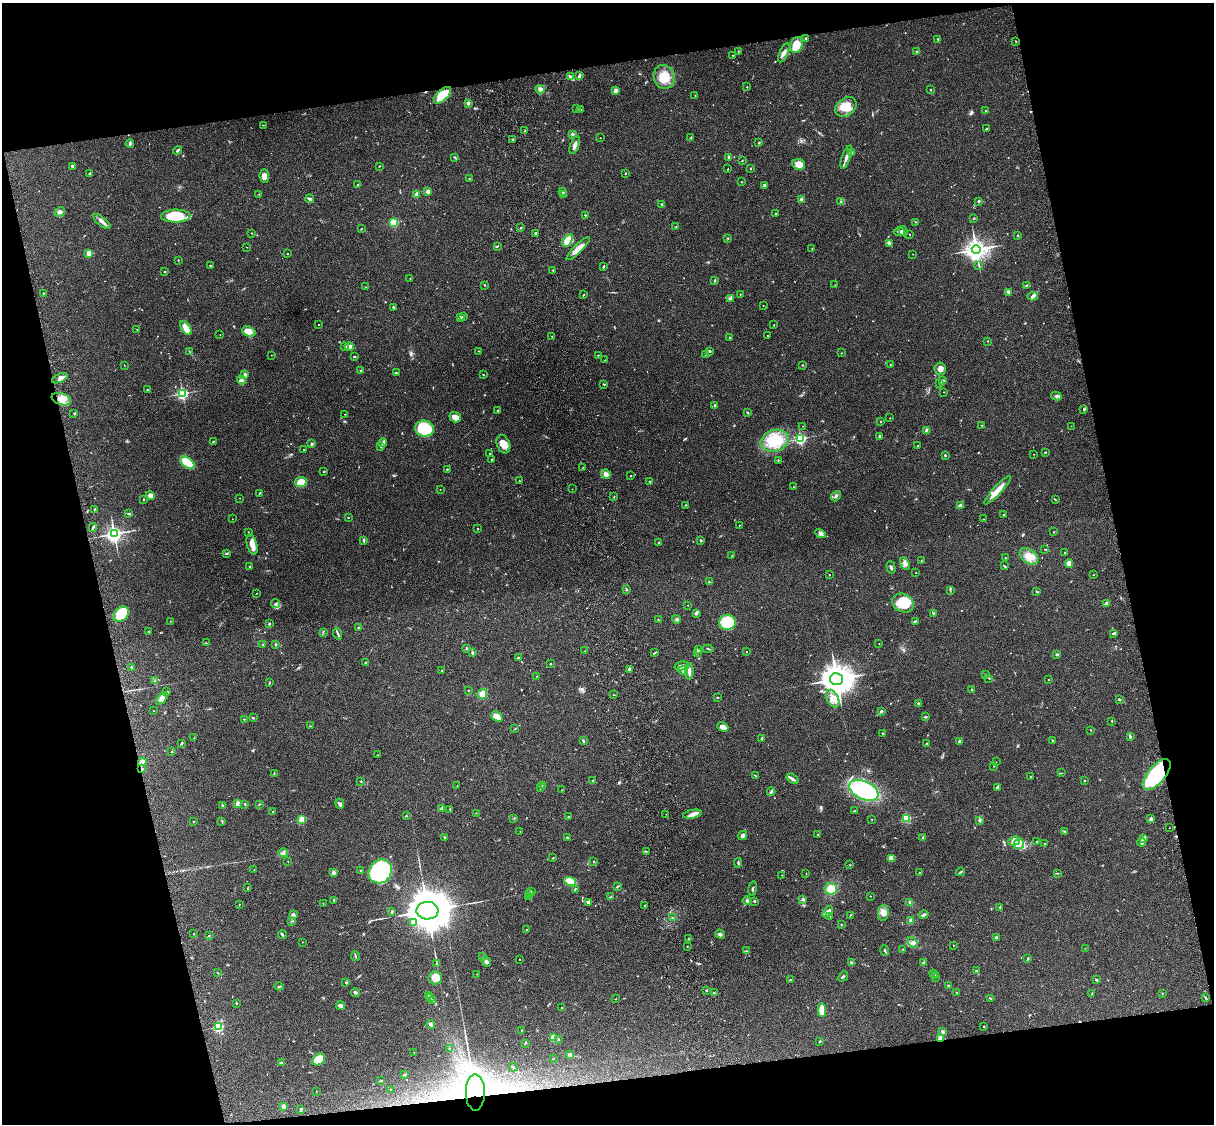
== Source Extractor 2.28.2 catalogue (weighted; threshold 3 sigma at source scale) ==
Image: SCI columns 121-4968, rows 278-4763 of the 5087 x 4928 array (HDU 1 of 3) = the unmasked area's bounding box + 8 px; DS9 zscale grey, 4 x 4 block average (1 PNG px = mean of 4 x 4 image px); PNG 1216 x 1126 px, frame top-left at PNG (2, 3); each listed source drawn as its Kron ellipse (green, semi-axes under 4 px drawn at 4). Shown black and unused: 25% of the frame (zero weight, under 3 of 4 exposures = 6% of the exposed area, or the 3 px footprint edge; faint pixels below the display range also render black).
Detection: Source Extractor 2.28.2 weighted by HDU 2 'WHT'. Background 0.0981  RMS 0.0063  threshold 0.0282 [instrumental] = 3 sigma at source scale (4.5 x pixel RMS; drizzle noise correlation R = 1.50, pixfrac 1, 0.05/0.05 arcsec/px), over >= 5 px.
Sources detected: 646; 1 too faint to see at this stretch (4 x 4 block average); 8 inside a brighter object's white glare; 4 cosmic-ray / hot-pixel residue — neither listed nor drawn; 8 coinciding with a brighter row at this scale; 17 inside a brighter listed object's ellipse — not listed separately; of the other 608, all 500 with FLUX_AUTO >= 1.09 (the completeness limit of this list) listed and drawn (108 fainter detections not listed), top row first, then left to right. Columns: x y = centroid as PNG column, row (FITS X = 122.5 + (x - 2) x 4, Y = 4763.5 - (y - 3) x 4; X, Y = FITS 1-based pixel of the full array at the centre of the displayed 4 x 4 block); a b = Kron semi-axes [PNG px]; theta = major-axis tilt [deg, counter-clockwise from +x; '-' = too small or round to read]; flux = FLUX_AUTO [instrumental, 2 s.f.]
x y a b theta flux
806 38 2 2 - 3.8
938 39 2 2 - 6.8
1016 41 2 2 - 2.1
796 45 8 6 69 61
738 51 3 2 - 1.7
916 52 2 2 - 2
784 53 10 3 66 16
733 55 2 2 - 1.8
579 76 3 2 - 11
570 77 2 2 - 2.3
664 77 12 10 -69 67
747 87 2 2 - 4.9
540 89 5 3 - 13
616 90 3 3 - 14
930 90 2 2 - 5.8
443 95 10 5 44 140
695 95 2 2 - 1.2
468 103 2 2 - 32
846 107 12 8 35 62
577 109 2 2 - 1.4
580 110 2 2 - 5.6
986 111 2 2 - 3.1
263 125 2 2 - 1.3
986 129 2 2 - 3.7
525 131 2 2 - 3
572 134 3 2 - 4.6
600 138 2 2 - 1.7
691 138 3 2 - 4
513 139 2 2 - 3.6
759 143 2 2 - 2.5
130 144 4 2 - 10
575 145 9 2 70 13
177 151 4 2 - 4.8
851 152 2 2 - 24
455 157 3 2 - 3.2
729 157 4 3 - 5.6
846 157 12 2 71 18
742 161 2 2 - 2.7
799 164 6 5 - 33
72 166 3 2 - 9
379 166 2 2 - 1.9
728 169 2 2 - 1.5
751 169 2 2 - 1.9
626 173 2 2 - 2.2
90 174 3 2 - 4.2
264 176 7 5 -84 17
469 179 2 2 - 2.4
742 182 2 2 - 1.3
358 185 2 2 - 1.4
765 186 4 3 - 6.5
428 191 2 2 - 59
562 192 2 2 - 1.2
259 194 2 2 - 2.3
417 195 2 2 - 68
563 195 2 2 - 1.4
309 199 4 2 - 11
801 200 2 2 - 43
979 201 2 2 - 2.7
841 202 3 2 - 3.4
662 204 3 2 - 2.8
60 212 5 3 - 8.5
776 213 2 2 - 1.7
585 215 2 2 - 7.1
176 216 14 6 1 110
974 219 2 2 - 1.3
102 221 10 3 -39 18
394 222 2 2 - 290
916 222 2 2 - 1.9
676 227 2 2 - 3.1
361 228 2 2 - 2
521 228 2 2 - 2.4
903 231 5 3 - 7.4
899 232 5 2 - 6.7
251 233 2 2 - 1.7
536 233 2 2 - 23
909 234 3 2 - 1.5
1018 235 3 2 - 2.8
727 238 2 2 - 2
568 240 7 3 56 57
889 243 4 3 - 8
497 246 3 2 - 3.2
247 247 2 2 - 1.3
578 249 16 4 44 32
812 249 2 2 - 1.1
976 249 4 4 - 2500
89 253 2 2 - 95
287 254 2 2 - 2.3
912 254 2 2 - 1.2
178 260 2 2 - 1.5
210 265 3 2 - 2.7
979 265 2 2 - 1.3
603 267 3 2 - 4.1
553 270 2 2 - 2.2
164 272 2 2 - 2
410 278 2 2 - 1.2
715 280 2 2 - 2.3
485 285 2 2 - 2
835 285 2 2 - 1.6
1026 285 3 2 - 3.3
366 287 2 2 - 1.8
1009 292 2 2 - 15
44 293 2 2 - 2.1
740 294 2 2 - 1.9
583 295 3 2 - 2.6
1033 296 5 3 - 7.5
730 298 4 2 - 4.2
763 305 2 2 - 1.2
393 307 2 2 - 10
461 317 2 2 - 3.1
463 317 3 2 - 3.8
319 324 2 2 - 1.2
774 325 2 2 - 2.7
186 328 8 4 -56 35
137 329 2 2 - 1.3
249 331 7 5 -20 39
220 335 2 2 - 1.9
552 336 2 2 - 1.5
767 336 2 2 - 2.2
730 338 3 2 - 2.8
988 341 2 2 - 1.6
345 346 3 2 - 2.2
349 347 4 4 - 13
478 351 3 2 - 1.5
709 351 3 2 - 6.2
190 352 2 2 - 1.6
841 353 2 2 - 1.9
271 355 2 2 - 1.5
598 355 2 2 - 1.8
706 355 2 2 - 5.2
354 357 3 2 - 3
605 360 2 2 - 1.3
124 365 3 2 - 1.2
803 365 2 2 - 2.3
890 365 2 2 - 5.8
940 369 6 5 - 18
361 371 3 2 - 2.4
396 373 3 2 - 3.7
245 374 3 2 - 13
483 375 3 2 - 1.9
60 378 8 3 24 20
242 380 4 2 - 6.6
943 380 4 2 - 4
604 384 2 2 - 3.3
940 384 2 2 - 2
147 390 2 2 - 2.4
943 392 2 2 - 1.4
182 393 2 2 - 580
1056 396 5 2 - 6.7
61 399 10 6 -17 35
715 405 3 2 - 5.2
1084 410 2 2 - 1.8
498 411 2 2 - 7.6
748 412 3 2 - 3
74 414 2 2 - 1.9
345 414 2 2 - 1.2
455 417 6 5 - 25
890 418 2 2 - 1.3
881 421 2 2 - 2
981 425 2 2 - 1.2
803 426 2 2 - 1.2
1071 426 2 2 - 1.8
424 429 9 8 - 180
927 430 2 2 - 67
880 436 3 2 - 6.6
800 438 2 2 - 570
214 441 2 2 - 1.9
775 441 14 10 17 96
383 443 4 3 - 7.8
312 444 2 2 - 7.3
503 444 9 6 -68 36
918 445 2 2 - 1.7
380 446 2 2 - 2.6
304 449 2 2 - 2.3
1045 452 3 2 - 2.5
490 454 3 2 - 1.9
1034 454 2 2 - 1.7
945 455 2 2 - 9.6
491 459 2 2 - 2
778 460 3 2 - 1.6
187 463 8 5 -35 110
583 467 2 2 - 1.5
447 469 2 2 - 6.6
324 472 2 2 - 1.9
606 474 5 3 - 15
631 476 2 2 - 1.7
519 481 2 2 - 1.1
301 482 6 5 - 41
650 482 3 2 - 5.7
794 487 2 2 - 1.5
440 489 2 2 - 1.7
572 489 2 2 - 1.2
998 490 19 3 47 44
259 493 3 2 - 2.5
150 495 4 4 - 15
836 496 6 3 48 6.7
614 497 2 2 - 1.8
239 498 2 2 - 1.5
143 499 2 2 - 2.6
1055 499 3 2 - 1.8
685 505 2 2 - 1.9
961 506 2 2 - 2.1
95 509 2 2 - 2.6
129 514 3 2 - 2.1
1004 514 2 2 - 2.4
348 518 2 2 - 1.6
232 519 2 2 - 1.4
983 519 2 2 - 1.7
739 525 2 2 - 1.6
93 527 4 2 - 5.2
478 529 2 2 - 3.9
1054 532 2 2 - 1.9
248 533 3 2 - 2.9
114 534 3 3 - 1300
821 534 6 4 -29 9.1
363 540 3 2 - 4.9
701 540 2 2 - 5.5
659 542 3 2 - 4
252 544 11 5 -75 31
1045 549 2 2 - 1.3
1064 552 2 2 - 1.6
226 553 3 2 - 3.1
732 556 2 2 - 1.8
1029 556 10 7 -36 38
1005 558 2 2 - 2.3
921 561 2 2 - 1.7
905 564 7 3 -61 14
1069 564 4 3 - 26
250 566 3 2 - 2.5
1004 566 4 2 - 2.7
891 567 6 2 -74 5.8
916 573 2 2 - 1.1
829 575 2 2 - 1.2
1093 575 2 2 - 1.1
709 582 2 2 - 2.3
627 590 2 2 - 1.6
950 591 3 2 - 2.7
1037 592 2 2 - 3
256 593 2 2 - 1.3
903 603 11 9 -29 90
1106 603 3 2 - 18
275 604 4 2 - 6.4
688 605 2 2 - 1.2
696 613 4 2 - 4.7
934 613 4 2 - 2.2
121 614 9 6 43 100
658 619 3 2 - 1.4
676 619 4 2 - 5.1
170 621 2 2 - 1.5
915 621 3 2 - 4.4
727 622 8 7 - 130
269 624 3 2 - 5.5
358 628 3 2 - 3.7
149 631 2 2 - 1.4
323 632 2 2 - 1.4
1113 633 3 2 - 4.4
338 634 6 2 -71 5.9
206 643 2 2 - 1.6
879 644 2 2 - 1.8
263 645 2 2 - 4.3
276 645 2 2 - 2.3
466 648 2 2 - 5.5
699 649 3 2 - 3.9
708 649 5 2 - 3.8
585 651 2 2 - 2
746 651 2 2 - 1.1
472 652 3 2 - 6.5
697 652 3 2 - 3.2
654 653 4 2 - 3.7
1057 655 3 2 - 3.1
518 658 3 2 - 3.2
365 662 3 2 - 2.3
551 664 2 2 - 2.4
682 666 7 4 14 13
131 667 2 2 - 10
629 669 3 2 - 8.2
442 671 2 2 - 8.8
683 671 5 3 - 9.7
689 672 8 3 87 12
985 675 2 2 - 2.8
537 676 2 2 - 1.4
989 678 2 2 - 3
836 679 6 6 - 5400
1049 680 2 2 - 1.5
155 681 3 2 - 2.8
269 683 3 2 - 2.9
972 689 2 2 - 3.9
468 690 2 2 - 2.5
167 692 3 2 - 4.1
482 694 5 4 - 25
614 695 2 2 - 1.2
162 698 7 4 54 14
718 698 3 2 - 2.4
833 699 9 5 -63 28
1119 699 3 2 - 4.3
918 703 2 2 - 2.9
154 711 2 2 - 2
881 711 3 2 - 4
497 717 6 4 -38 34
925 717 3 2 - 4.7
253 718 2 2 - 4.2
244 719 2 2 - 1.7
1112 721 3 2 - 2
310 726 2 2 - 2
723 727 5 4 - 20
515 729 2 2 - 1.3
1091 730 2 2 - 1.5
883 733 2 2 - 2.1
1130 736 3 2 - 2.3
194 738 2 2 - 1.8
761 738 4 2 - 3.9
1052 740 3 2 - 3
583 741 3 2 - 3.8
959 741 3 2 - 5.8
182 743 3 2 - 2.9
926 744 2 2 - 2.5
172 751 3 2 - 2
378 755 2 2 - 2.2
142 762 4 3 - 13
996 762 2 2 - 1.3
994 766 2 2 - 1.1
142 769 3 2 - 3.2
274 773 2 2 - 1.3
1062 773 2 2 - 1.6
1156 775 19 8 48 360
755 776 3 2 - 2
1030 776 2 2 - 1.9
793 779 6 2 -33 10
1084 780 2 2 - 3.1
361 781 2 2 - 7.3
593 781 2 2 - 6.8
542 785 2 2 - 4.2
457 786 2 2 - 1.3
997 787 4 2 - 4.8
540 788 2 2 - 1.1
562 790 2 2 - 2.7
864 790 15 9 -24 310
771 792 4 2 - 4.6
238 804 2 2 - 89
245 804 3 2 - 3
259 804 2 2 - 1.8
340 804 5 2 - 6.4
223 805 3 2 - 4.6
442 809 2 2 - 35
450 809 2 2 - 2.2
855 810 2 2 - 2
273 812 2 2 - 1.4
476 813 2 2 - 1.3
666 814 2 2 - 1.2
692 814 9 4 11 18
406 816 2 2 - 2.8
568 817 3 2 - 2.6
514 818 2 2 - 1.5
906 818 2 2 - 280
302 819 2 2 - 210
871 819 2 2 - 1.1
1151 819 3 3 - 9.7
980 820 2 2 - 4.3
194 821 2 2 - 1.1
222 821 2 2 - 2
1169 828 2 2 - 1.1
520 831 2 2 - 1.5
1065 831 3 2 - 1.9
818 834 2 2 - 3.3
742 836 5 3 - 8.7
444 837 2 2 - 2.2
567 837 3 2 - 2.4
923 837 2 2 - 2.1
1143 838 4 3 - 5.4
1014 841 6 2 20 7.5
1037 842 2 2 - 3.2
1142 842 4 3 - 8.7
1044 843 2 2 - 1.4
1019 844 5 5 - 21
646 851 3 2 - 2.4
283 853 5 3 - 9.3
553 858 2 2 - 2.8
891 858 3 3 - 10
288 861 2 2 - 2.1
594 862 2 2 - 1.9
738 863 5 2 - 4.4
850 865 2 2 - 1.7
254 870 2 2 - 1.2
361 871 2 2 - 4.2
380 871 12 11 - 360
333 872 4 3 - 9.2
920 872 2 2 - 1.3
960 872 4 2 - 3.7
806 873 2 2 - 1.2
1057 873 3 2 - 1.5
782 875 2 2 - 1.3
570 881 6 4 -23 120
617 886 2 2 - 3.4
248 888 3 2 - 1.9
753 888 7 2 80 4.5
575 889 3 2 - 2.3
831 889 6 6 - 42
531 891 2 2 - 2
530 894 4 2 - 5
611 896 3 2 - 2.1
870 896 2 2 - 1.3
529 897 3 3 - 8.1
803 899 3 2 - 7.3
334 900 4 2 - 3.1
747 900 4 3 - 8.1
754 901 2 2 - 11
588 902 3 3 - 8.9
910 902 3 2 - 3.8
323 903 2 2 - 1.1
239 904 2 2 - 2
645 905 2 2 - 1.2
1000 907 4 2 - 2
427 911 11 9 2 13000
392 912 4 2 - 4.6
828 912 6 3 49 14
883 913 8 5 82 21
293 914 3 3 - 5.8
850 915 2 2 - 2.2
924 915 5 2 - 7.8
830 916 2 2 - 1.6
673 918 2 2 - 2.9
291 921 2 2 - 1.2
911 921 3 2 - 23
413 922 4 3 - 9.5
841 924 2 2 - 1.7
526 929 2 2 - 1.9
194 934 2 2 - 1.5
720 934 5 3 - 6.6
209 935 2 2 - 1.2
282 935 4 2 - 4.6
996 937 3 2 - 6.1
688 939 2 2 - 1.8
303 942 2 2 - 1.1
913 942 6 4 -48 12
687 946 2 2 - 2.3
953 946 2 2 - 1.1
1085 948 2 2 - 1.4
902 949 2 2 - 1.5
885 950 5 2 - 5.2
746 951 2 2 - 9.1
355 956 5 2 - 3.8
482 957 3 2 - 3.8
1028 958 3 2 - 3
520 959 2 2 - 1.9
486 962 6 3 -49 9.7
924 962 2 2 - 1.4
852 963 3 2 - 8.8
437 964 3 2 - 3.5
976 970 2 2 - 3.5
218 973 2 2 - 1.7
933 973 2 2 - 2.1
477 974 2 2 - 1.4
935 975 2 2 - 1.2
843 976 5 2 - 4.9
435 978 7 6 - 41
935 978 2 2 - 1.3
790 980 2 2 - 1.6
1096 980 2 2 - 4.3
346 983 4 2 - 2.2
279 986 4 2 - 2.7
948 986 3 2 - 3.9
706 990 2 2 - 3.6
355 992 4 2 - 5.5
714 993 2 2 - 5.8
956 993 2 2 - 5.3
1092 993 3 2 - 3
1162 993 3 2 - 1.5
429 995 2 2 - 3.5
430 998 4 2 - 2.6
1206 998 2 2 - 1.4
615 999 2 2 - 1.4
991 999 3 2 - 3
433 1000 3 2 - 3.5
236 1003 2 2 - 3.3
340 1006 4 2 - 18
561 1008 2 2 - 1.1
822 1010 7 3 -86 73
431 1024 4 2 - 15
218 1027 2 2 - 420
984 1027 2 2 - 2.5
522 1030 2 2 - 1.3
942 1031 4 3 - 5.4
553 1038 2 2 - 160
941 1038 2 2 - 130
559 1039 2 2 - 2.5
820 1041 2 2 - 8.3
525 1043 3 2 - 1.4
449 1049 2 2 - 2.3
414 1052 2 2 - 2.1
569 1055 2 2 - 13
553 1059 3 2 - 1.4
319 1060 7 5 36 76
281 1063 3 2 - 3.7
513 1067 4 2 - 4.2
405 1075 3 2 - 3.2
381 1081 4 2 - 2.9
390 1089 2 2 - 1.2
316 1092 2 2 - 1.3
475 1092 18 9 -89 140
283 1106 2 2 - 53
301 1109 2 2 - 10
Overlapping masked pixels (flux is a lower limit): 4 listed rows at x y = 142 769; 1156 775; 941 1038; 475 1092
Diffuse or blended objects may show on this block-average render without a row.